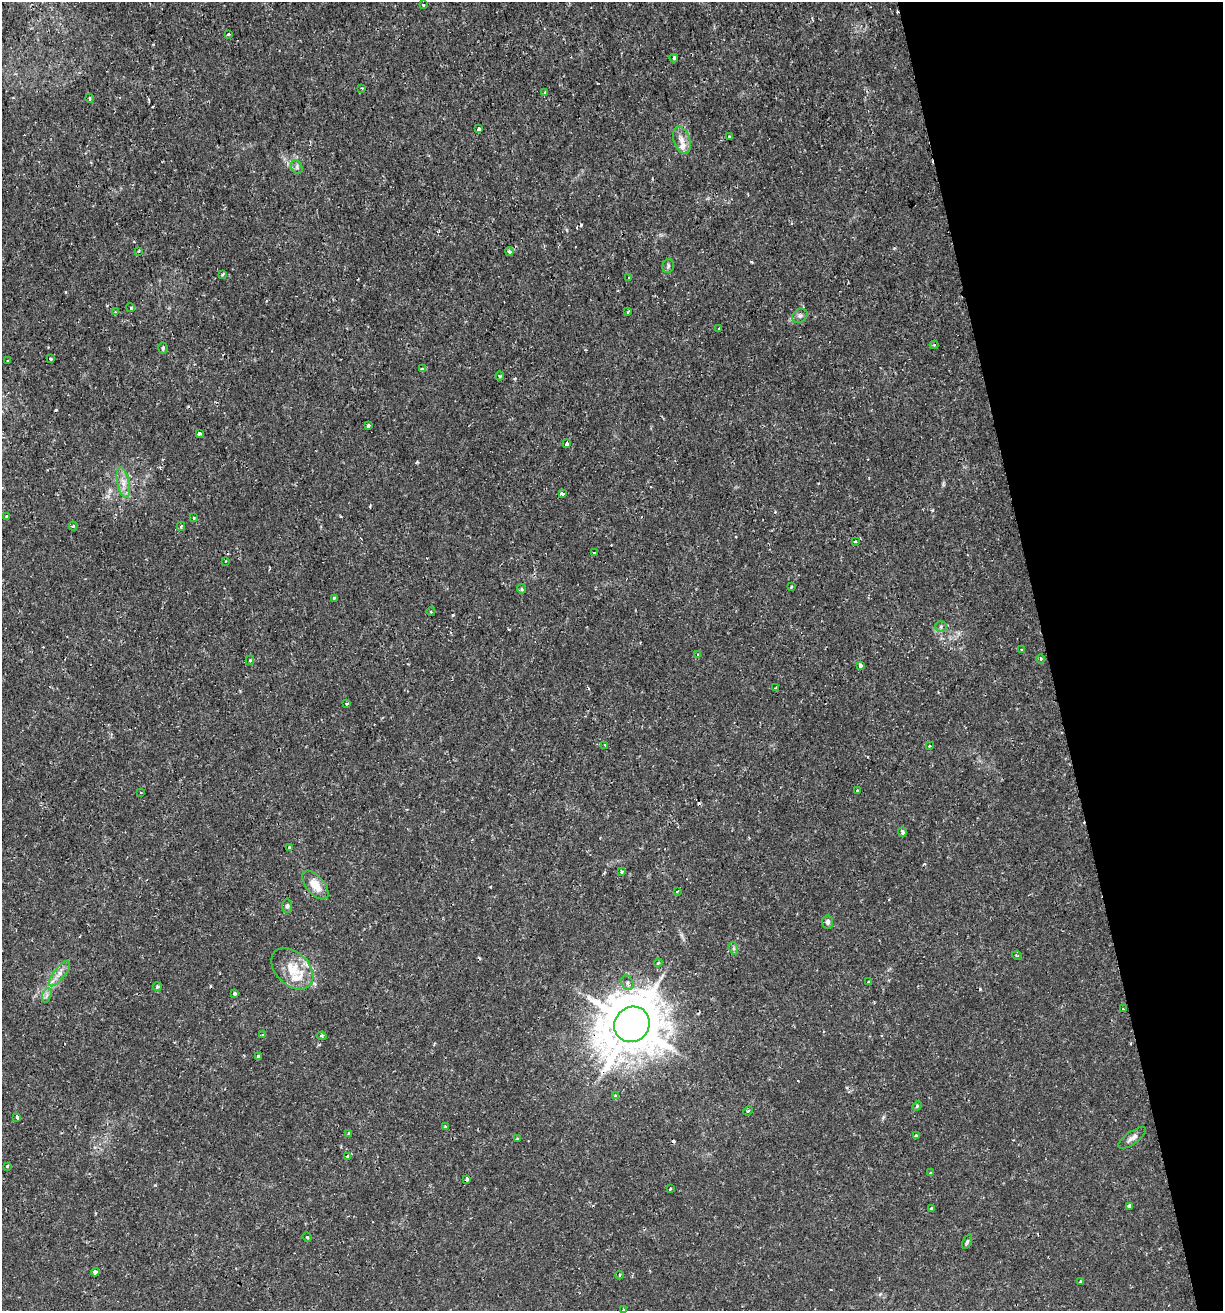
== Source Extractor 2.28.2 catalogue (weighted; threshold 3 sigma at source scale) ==
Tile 12 of 4 x 4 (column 4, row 3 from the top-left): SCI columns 3718-4938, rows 1311-2619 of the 5044 x 5237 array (HDU 1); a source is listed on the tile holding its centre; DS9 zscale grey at full resolution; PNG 1225 x 1313 px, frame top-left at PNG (2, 2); each listed source drawn as its Kron ellipse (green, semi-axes under 4 px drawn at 4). Shown black and unused: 14% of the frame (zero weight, under 2 of 3 exposures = <1% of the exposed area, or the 3 px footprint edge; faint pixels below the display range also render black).
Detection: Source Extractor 2.28.2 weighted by HDU 2 'WHT'; one run over the whole footprint, this tile lists its part. Background 0.01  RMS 0.0013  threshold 0.0059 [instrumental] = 3 sigma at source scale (4.5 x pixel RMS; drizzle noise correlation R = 1.50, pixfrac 1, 0.0396/0.0396 arcsec/px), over >= 5 px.
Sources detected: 111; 10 cosmic-ray / hot-pixel residue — neither listed nor drawn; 3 inside a brighter listed object's ellipse — not listed separately; the other 98 listed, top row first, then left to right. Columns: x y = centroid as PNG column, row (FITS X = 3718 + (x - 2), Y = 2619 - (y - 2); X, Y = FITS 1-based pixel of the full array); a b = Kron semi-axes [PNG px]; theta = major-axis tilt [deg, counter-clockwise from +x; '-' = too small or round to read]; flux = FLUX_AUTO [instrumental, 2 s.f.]
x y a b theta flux
423 5 4 3 - 0.13
229 34 3 3 - 0.68
674 58 4 3 - 0.25
362 88 4 3 - 0.12
545 92 3 3 - 0.19
89 98 4 3 - 0.13
479 129 3 3 - 0.25
729 137 3 2 - 0.2
682 140 14 8 -72 0.98
297 167 7 5 -62 0.29
139 251 3 3 - 0.11
509 252 4 3 - 0.37
668 266 7 5 77 0.26
222 274 3 3 - 0.27
629 277 2 2 - 0.14
131 308 4 3 - 0.16
115 312 3 3 - 0.12
627 312 4 3 - 0.13
800 316 8 6 35 0.38
719 328 2 2 - 0.13
934 345 4 4 - 0.13
163 348 5 4 - 0.2
50 359 3 3 - 0.29
8 361 3 2 - 0.12
422 369 3 3 - 0.2
500 376 4 4 - 0.16
368 426 3 3 - 0.42
199 434 3 3 - 0.79
566 444 3 3 - 0.48
123 482 16 6 -78 0.98
562 494 4 3 - 0.86
6 516 4 3 - 0.19
194 518 3 2 - 0.26
73 526 4 4 - 0.18
181 526 5 3 - 0.23
855 541 3 3 - 0.14
594 553 3 2 - 0.14
226 561 3 2 - 0.09
791 587 3 3 - 0.18
521 589 5 4 - 0.23
334 598 3 3 - 0.19
431 612 4 3 - 0.12
941 627 5 5 - 0.22
1022 650 3 3 - 0.13
698 654 4 3 - 0.17
1041 659 4 3 - 0.15
250 660 5 4 - 0.24
860 665 4 3 - 0.54
776 688 3 3 - 0.26
347 703 3 3 - 0.42
605 745 3 3 - 0.1
929 746 3 3 - 0.25
857 791 3 3 - 0.18
141 793 3 2 - 0.12
902 832 4 4 - 0.35
290 847 3 3 - 0.17
621 871 4 4 - 0.17
315 885 17 9 -49 1.7
677 891 3 2 - 0.14
287 906 7 5 90 0.27
828 922 6 5 - 0.39
733 948 6 4 -72 0.27
1017 956 5 3 - 0.12
658 963 4 3 - 0.14
292 969 24 16 -44 3.1
59 974 15 5 52 0.86
868 982 3 3 - 1.1
627 983 7 6 - 0.54
157 987 4 4 - 0.24
235 993 3 3 - 0.35
47 995 7 4 71 0.33
1123 1009 4 2 - 0.1
632 1024 18 17 - 710
263 1035 4 3 - 0.24
322 1036 5 3 - 0.16
258 1056 4 3 - 0.42
616 1096 4 3 - 0.37
917 1106 5 4 - 0.19
748 1111 5 3 - 0.16
17 1117 4 3 - 0.7
446 1126 3 3 - 0.24
349 1134 4 3 - 0.34
916 1136 3 3 - 0.25
1132 1138 16 6 35 0.65
517 1139 3 2 - 0.15
348 1156 4 4 - 0.26
7 1166 3 3 - 0.18
930 1173 4 3 - 0.12
467 1179 4 3 - 0.37
670 1189 3 2 - 0.16
1129 1206 3 3 - 0.65
931 1208 3 3 - 0.34
307 1237 5 4 - 0.15
967 1242 8 4 65 0.22
95 1272 4 3 - 1.4
619 1275 4 3 - 0.13
1080 1282 3 3 - 0.15
623 1310 4 2 - 0.098
Overlapping masked pixels (flux is a lower limit): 2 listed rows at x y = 632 1024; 467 1179
Unlisted compact peaks at least as high as the median listed source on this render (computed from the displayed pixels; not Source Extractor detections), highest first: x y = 453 615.